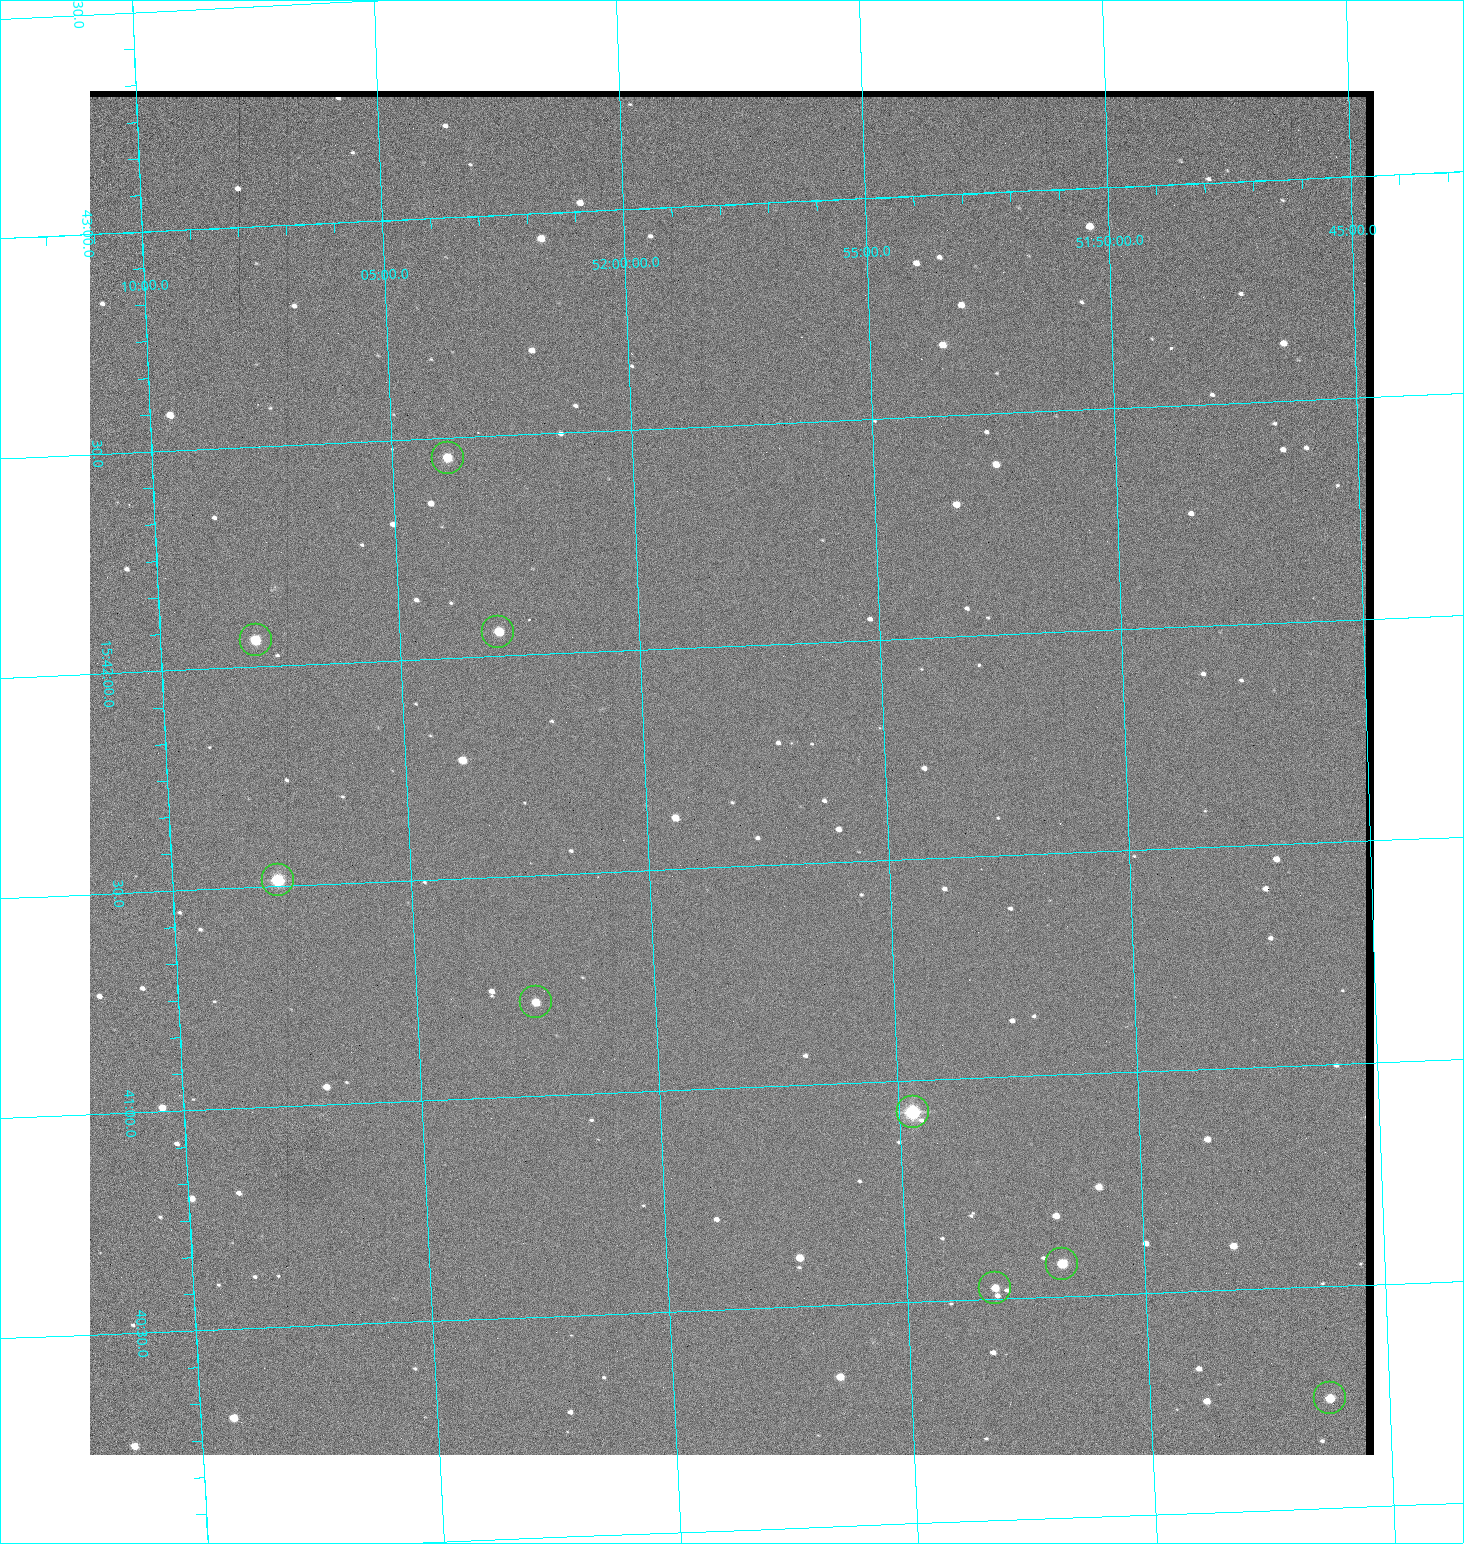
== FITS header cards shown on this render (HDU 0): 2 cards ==
NAXIS1  =                 1284 / length of data axis 1
NAXIS2  =                 1364 / length of data axis 2

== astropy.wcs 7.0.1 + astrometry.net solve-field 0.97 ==
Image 1284 x 1364 px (HDU 0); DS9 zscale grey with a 90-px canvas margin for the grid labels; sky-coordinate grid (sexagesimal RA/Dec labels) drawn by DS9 from the SOLVED WCS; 9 Tycho-2 reference stars matched to detected sources circled (green)
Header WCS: RA---TAN/DEC--TAN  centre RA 15:41:43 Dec +51:58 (235.43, +51.97 deg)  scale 1.26 arcsec/px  FOV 26.9' x 28.5'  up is +92 deg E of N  parity flipped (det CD > 0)
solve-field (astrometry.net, Tycho-2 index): VERIFIED the header's WCS against the Tycho-2 star catalogue (9 matches, 0 conflicts) and refined it, rather than solving blind
Solved WCS: RA---TAN-SIP/DEC--TAN-SIP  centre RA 15:41:43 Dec +51:58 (235.43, +51.97 deg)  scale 1.25 arcsec/px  FOV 26.8' x 28.5'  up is +92 deg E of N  parity flipped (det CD > 0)
The solver's refit moves the header's centre by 0.39 arcsec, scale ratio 0.9963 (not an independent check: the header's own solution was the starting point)
Tycho-2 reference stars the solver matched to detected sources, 9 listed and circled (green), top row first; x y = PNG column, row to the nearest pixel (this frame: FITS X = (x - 90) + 1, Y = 1364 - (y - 91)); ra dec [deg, ICRS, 3 dp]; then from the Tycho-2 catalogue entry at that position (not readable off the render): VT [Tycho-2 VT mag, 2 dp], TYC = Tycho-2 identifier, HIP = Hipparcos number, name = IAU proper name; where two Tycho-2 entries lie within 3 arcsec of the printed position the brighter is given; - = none
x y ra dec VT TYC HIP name
448 458 235.614 +52.064 11.61 3489-1132-1 - -
498 632 235.514 +52.049 11.19 3489-1407-1 - -
256 640 235.515 +52.133 11.12 3489-1380-1 - -
278 880 235.378 +52.130 9.31 3489-1322-1 76850 -
536 1002 235.303 +52.042 11.52 3489-958-1 - -
913 1112 235.232 +51.912 9.59 3489-824-1 - -
1062 1264 235.143 +51.862 10.97 3489-1016-1 - -
995 1288 235.131 +51.886 12.29 3489-908-1 - -
1330 1398 235.062 +51.771 11.53 3489-1453-1 - -